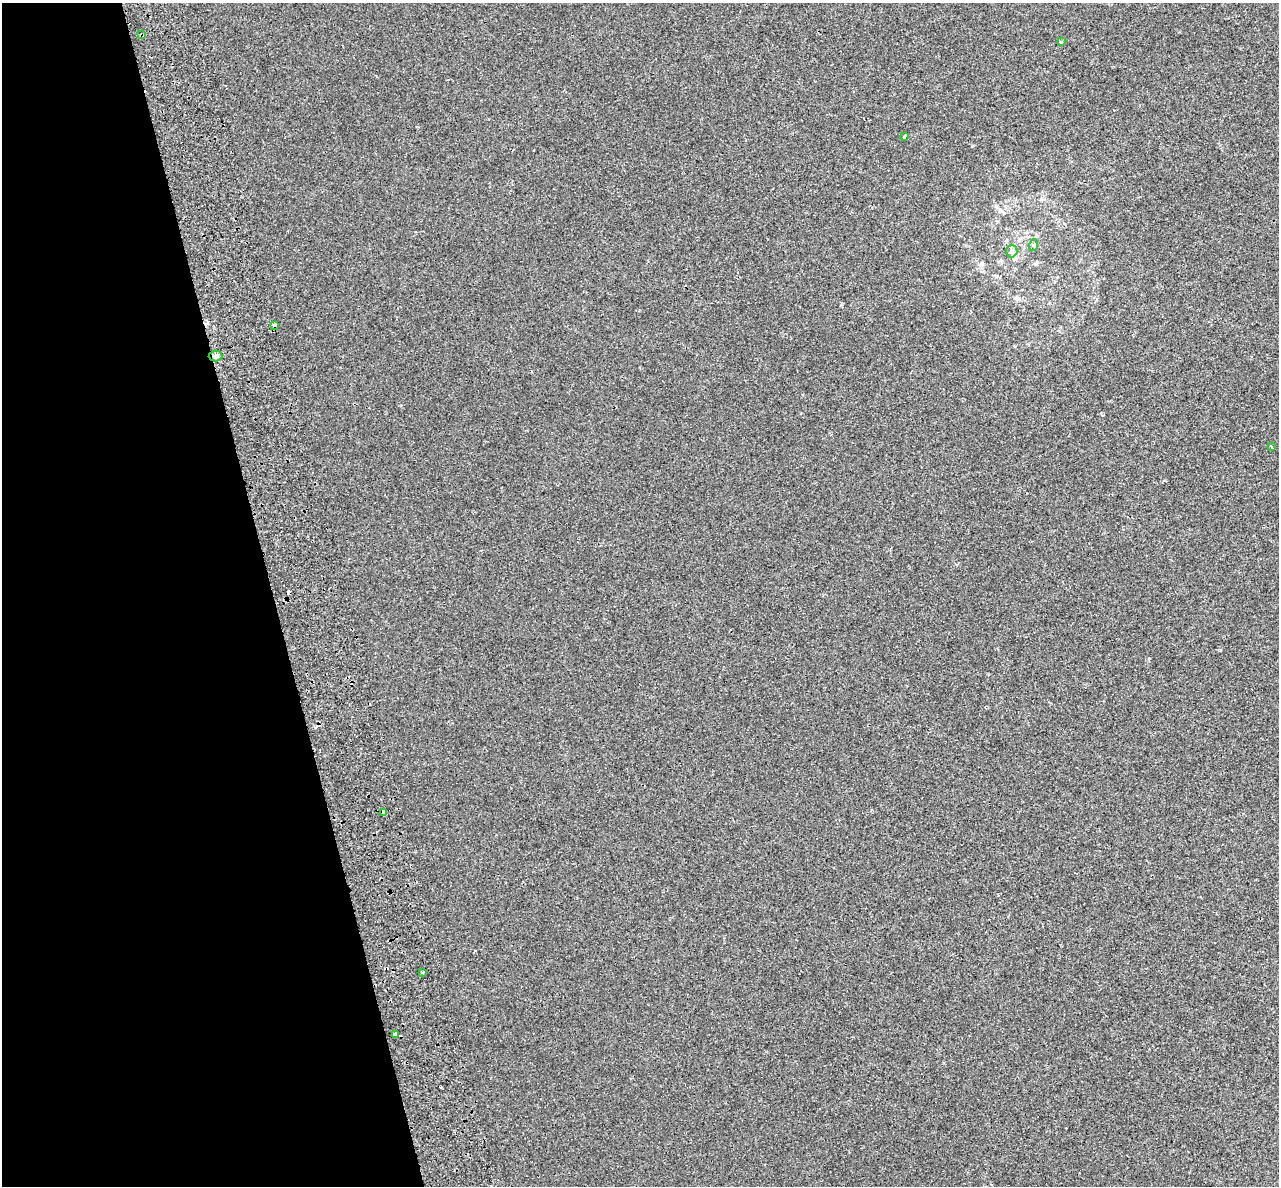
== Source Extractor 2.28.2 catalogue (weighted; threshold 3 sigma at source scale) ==
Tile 5 of 4 x 4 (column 1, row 2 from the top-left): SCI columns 88-1364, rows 2514-3697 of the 5284 x 5072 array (HDU 1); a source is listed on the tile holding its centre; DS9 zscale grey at full resolution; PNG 1281 x 1188 px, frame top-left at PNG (2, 3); each listed source drawn as its Kron ellipse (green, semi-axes under 4 px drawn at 4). Shown black and unused: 21% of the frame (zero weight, under 2 of 3 exposures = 7% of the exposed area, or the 3 px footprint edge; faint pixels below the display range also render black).
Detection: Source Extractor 2.28.2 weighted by HDU 2 'WHT'; one run over the whole footprint, this tile lists its part. Background -6.78e-05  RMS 0.0045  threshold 0.0202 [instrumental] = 3 sigma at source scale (4.5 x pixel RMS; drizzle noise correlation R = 1.50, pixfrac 1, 0.0396/0.0396 arcsec/px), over >= 5 px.
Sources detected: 13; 2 cosmic-ray / hot-pixel residue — neither listed nor drawn; the other 11 listed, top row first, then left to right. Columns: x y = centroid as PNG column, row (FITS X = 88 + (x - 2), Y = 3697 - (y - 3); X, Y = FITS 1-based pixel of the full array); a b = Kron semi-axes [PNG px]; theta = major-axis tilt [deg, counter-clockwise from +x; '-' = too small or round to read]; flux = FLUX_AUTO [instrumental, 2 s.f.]
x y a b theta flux
141 35 4 3 - 0.53
1061 42 4 3 - 0.42
905 136 4 3 - 1.5
1034 245 6 4 70 0.52
1012 251 6 5 - 0.92
274 325 4 3 - 4.3
215 356 7 5 2 1.2
1271 446 3 3 - 0.38
384 812 4 4 - 6.2
422 972 3 3 - 0.9
395 1034 4 3 - 5.2
Overlapping masked pixels (flux is a lower limit): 4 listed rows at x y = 141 35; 274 325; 215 356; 384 812
Unlisted compact peaks at least as high as the median listed source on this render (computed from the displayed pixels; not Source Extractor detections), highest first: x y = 972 146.